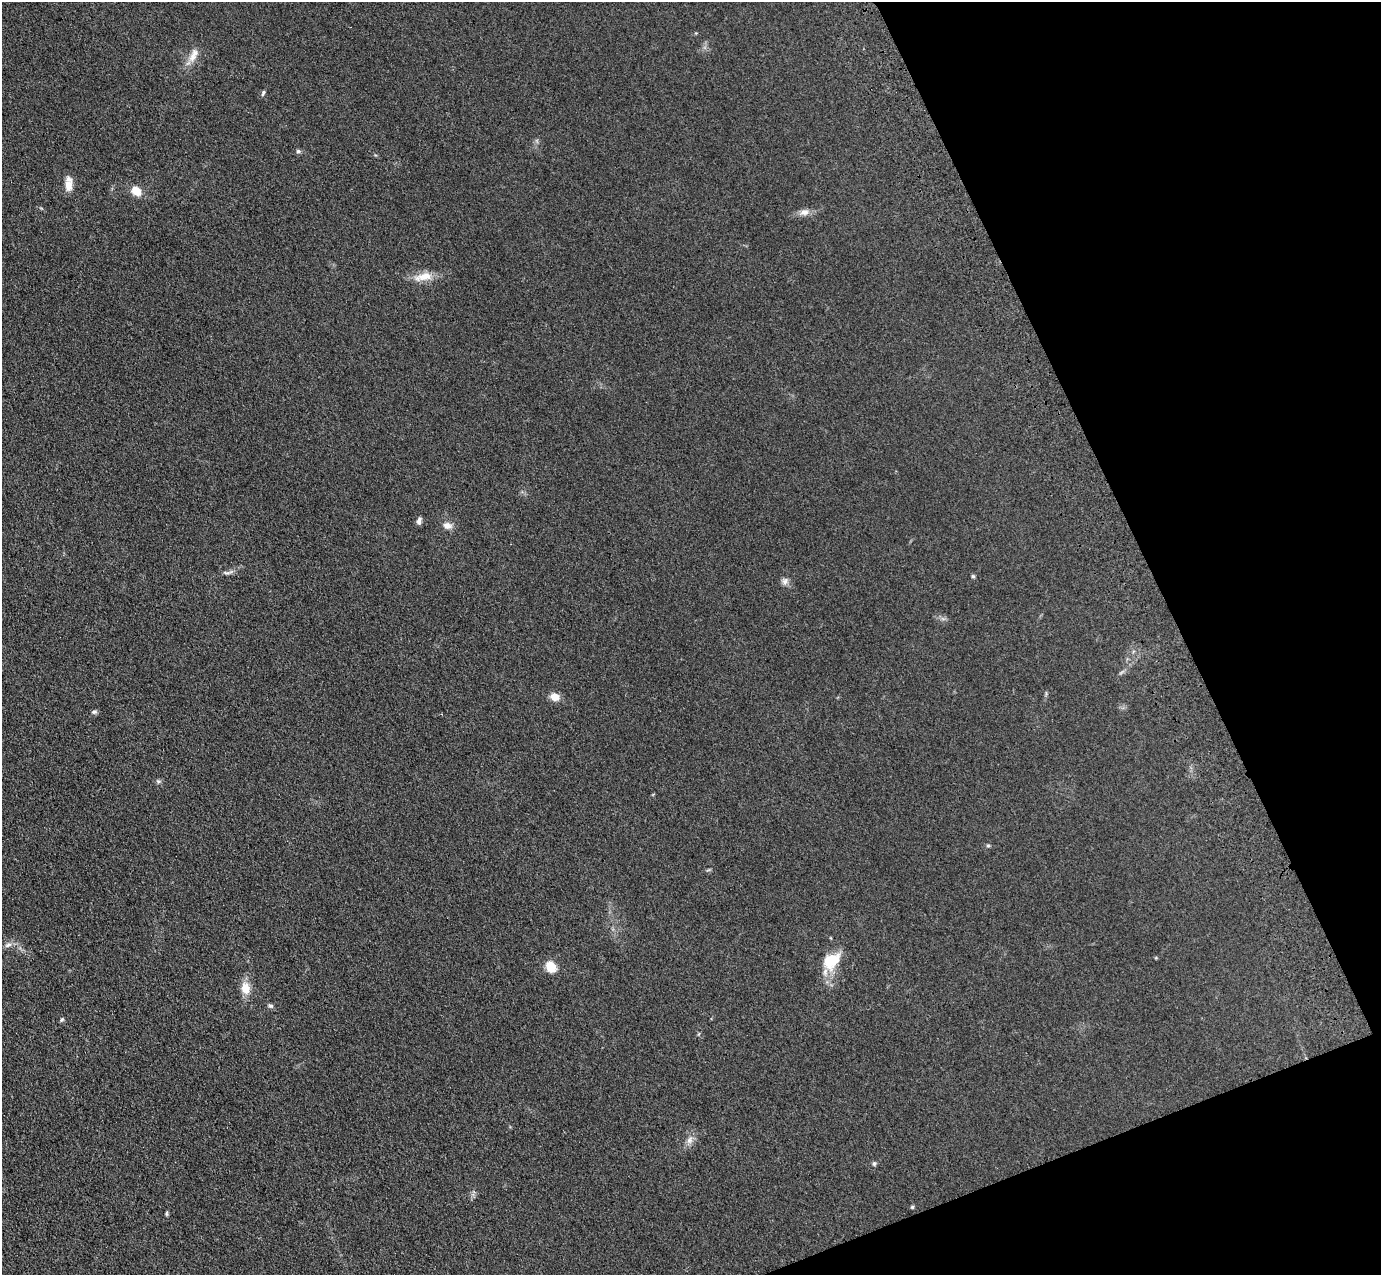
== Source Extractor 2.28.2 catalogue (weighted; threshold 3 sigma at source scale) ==
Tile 12 of 4 x 4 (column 4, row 3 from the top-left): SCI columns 4251-5629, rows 1487-2759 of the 5741 x 5645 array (HDU 1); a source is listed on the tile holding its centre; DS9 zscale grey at full resolution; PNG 1383 x 1277 px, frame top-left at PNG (2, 2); no overlay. Shown black and unused: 19% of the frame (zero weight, under 3 of 4 exposures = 6% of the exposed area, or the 3 px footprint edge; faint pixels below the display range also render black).
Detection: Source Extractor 2.28.2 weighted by HDU 2 'WHT'; one run over the whole footprint, this tile lists its part. Background 0.119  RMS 0.0088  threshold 0.0394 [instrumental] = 3 sigma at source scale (4.5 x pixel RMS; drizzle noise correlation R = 1.50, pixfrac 1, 0.05/0.05 arcsec/px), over >= 5 px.
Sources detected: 29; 3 inside a brighter listed object's ellipse — not listed separately; the other 26 listed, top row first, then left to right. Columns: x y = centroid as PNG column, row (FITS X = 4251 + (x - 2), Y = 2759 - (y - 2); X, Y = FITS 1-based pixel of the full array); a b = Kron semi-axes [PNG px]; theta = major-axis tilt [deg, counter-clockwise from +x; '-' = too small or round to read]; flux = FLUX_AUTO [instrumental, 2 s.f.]
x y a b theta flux
193 55 23 9 63 8.9
263 93 8 4 70 1.5
298 151 5 5 - 1.6
68 186 13 8 -89 8.5
136 191 11 9 -43 11
804 212 13 8 2 5.2
424 277 26 10 14 12
419 521 9 6 72 2.8
447 526 12 9 -4 5.1
227 572 16 4 1 2.8
973 576 6 4 -42 1.2
785 581 10 8 75 3.5
555 697 8 7 - 11
94 712 8 5 18 1.8
158 781 6 4 -18 1.4
988 845 5 5 - 1.2
8 945 11 5 18 3.1
829 964 19 14 -68 16
551 967 11 9 -56 15
245 988 13 10 -87 12
270 1006 7 6 - 1.8
62 1020 6 4 45 1.4
690 1140 11 8 67 4.7
874 1164 6 5 - 1.6
912 1207 5 4 - 1
167 1213 7 4 -83 1.1